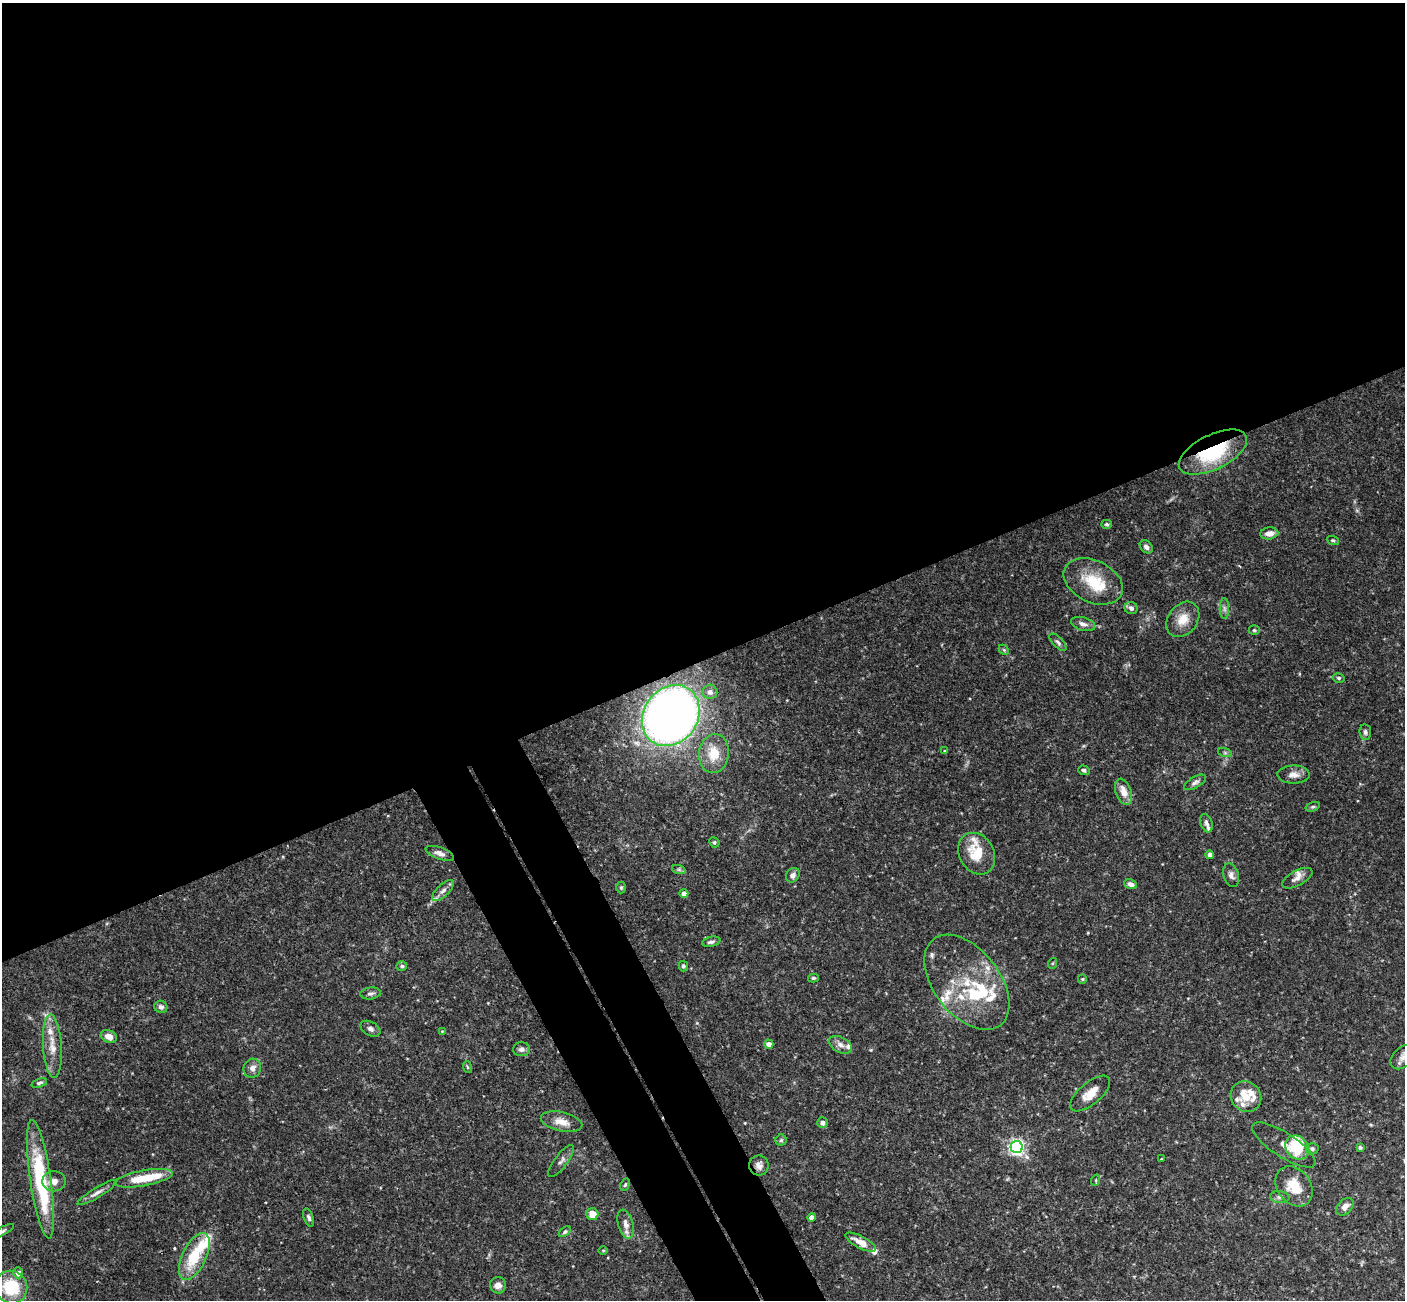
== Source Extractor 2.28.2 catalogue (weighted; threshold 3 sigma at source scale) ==
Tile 2 of 4 x 4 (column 2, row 1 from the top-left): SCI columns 1456-2858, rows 4073-5370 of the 5722 x 5686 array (HDU 1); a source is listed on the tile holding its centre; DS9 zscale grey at full resolution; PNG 1407 x 1302 px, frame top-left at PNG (2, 3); each listed source drawn as its Kron ellipse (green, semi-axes under 4 px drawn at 4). Shown black and unused: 55% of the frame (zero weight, under 3 of 4 exposures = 6% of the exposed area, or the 3 px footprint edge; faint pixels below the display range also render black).
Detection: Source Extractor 2.28.2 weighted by HDU 2 'WHT'; one run over the whole footprint, this tile lists its part. Background 0.125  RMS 0.0031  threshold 0.0139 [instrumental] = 3 sigma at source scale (4.5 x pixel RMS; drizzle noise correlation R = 1.50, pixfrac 1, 0.05/0.05 arcsec/px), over >= 5 px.
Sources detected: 114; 2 inside a brighter object's white glare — neither listed nor drawn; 20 inside a brighter listed object's ellipse — not listed separately; the other 92 listed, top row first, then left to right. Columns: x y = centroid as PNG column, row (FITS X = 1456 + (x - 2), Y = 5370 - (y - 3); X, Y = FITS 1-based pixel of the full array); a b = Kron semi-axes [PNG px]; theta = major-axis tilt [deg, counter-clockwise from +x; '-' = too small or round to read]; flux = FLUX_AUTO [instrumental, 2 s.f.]
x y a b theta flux
1213 452 37 17 26 23
1107 524 5 4 - 0.44
1269 533 9 6 6 2.2
1333 540 6 4 -20 0.45
1146 547 7 5 -46 1.2
1093 581 31 21 -26 11
1131 608 6 6 - 1.1
1224 608 10 5 -89 0.94
1183 619 19 14 52 4.8
1083 624 12 6 -16 1.5
1254 630 5 4 - 0.41
1058 642 11 5 -45 0.87
1004 650 6 4 -46 0.42
1339 678 6 4 -14 0.5
710 692 7 7 - 1.2
671 716 32 27 53 230
1365 732 8 6 -82 0.74
945 751 4 3 - 0.32
1225 753 7 4 -19 0.55
714 754 19 15 83 6.9
1084 770 6 4 -19 0.63
1294 775 16 9 -1 2.2
1195 782 12 5 31 0.97
1124 792 13 7 -71 3.3
1313 807 7 4 18 0.52
1206 823 9 6 -69 0.99
714 842 5 5 - 0.53
440 853 15 6 -20 1.6
977 854 22 17 -60 7.9
1210 855 4 4 - 1.6
679 870 7 4 -19 0.6
793 875 8 6 53 1.4
1231 875 12 7 -74 1.3
1297 878 17 7 28 1.8
1131 884 7 4 -21 1.3
621 888 6 5 - 0.45
443 890 14 6 43 1.5
684 893 4 4 - 2.1
711 942 9 5 12 0.81
1053 963 6 3 71 0.32
402 966 5 4 - 0.51
683 966 5 5 - 0.57
813 978 5 4 - 0.41
1082 979 5 4 - 0.36
967 982 54 33 -52 22
370 993 10 6 6 0.99
161 1007 6 6 - 0.98
370 1029 11 7 -30 1.1
442 1031 4 4 - 0.25
109 1036 8 6 -23 2.4
769 1044 4 4 - 2.1
840 1045 12 7 -28 1.7
52 1046 32 9 -86 4.8
521 1049 8 7 - 1.1
1403 1057 14 9 43 2.3
467 1067 6 3 -70 0.35
252 1068 9 8 - 1.6
39 1083 8 4 17 0.67
1090 1094 24 11 40 4.3
1246 1097 16 14 -45 4.2
561 1122 21 9 -13 3.5
822 1123 5 5 - 1.1
781 1140 5 5 - 0.54
1284 1145 37 12 -33 4
1017 1147 6 6 - 88
1360 1147 3 3 - 0.51
1297 1148 13 11 -48 7.8
1312 1149 6 5 - 0.68
1161 1159 3 3 - 0.2
561 1161 19 6 53 1.5
759 1165 10 9 - 1.7
144 1178 29 8 10 8.4
40 1179 60 10 -82 29
1096 1180 6 3 72 0.34
54 1181 12 10 -3 2
625 1185 6 4 62 0.47
1294 1186 22 16 -53 7.2
97 1193 22 5 31 1.7
1280 1197 10 6 -6 0.95
1345 1207 10 7 45 2
592 1214 6 6 - 3.1
812 1217 4 4 - 1.8
309 1218 9 5 -71 0.79
626 1224 15 7 -74 2
2 1231 13 4 29 0.75
565 1232 7 4 38 0.57
861 1242 17 6 -28 3.3
603 1250 5 3 - 0.31
194 1256 25 12 64 12
18 1273 5 5 - 2.1
498 1285 8 8 - 1.6
11 1287 16 16 - 13
Overlapping masked pixels (flux is a lower limit): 3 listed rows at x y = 1213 452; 671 716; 759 1165
Isophote crosses this tile's border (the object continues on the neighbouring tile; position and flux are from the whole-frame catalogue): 2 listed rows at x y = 1403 1057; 2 1231